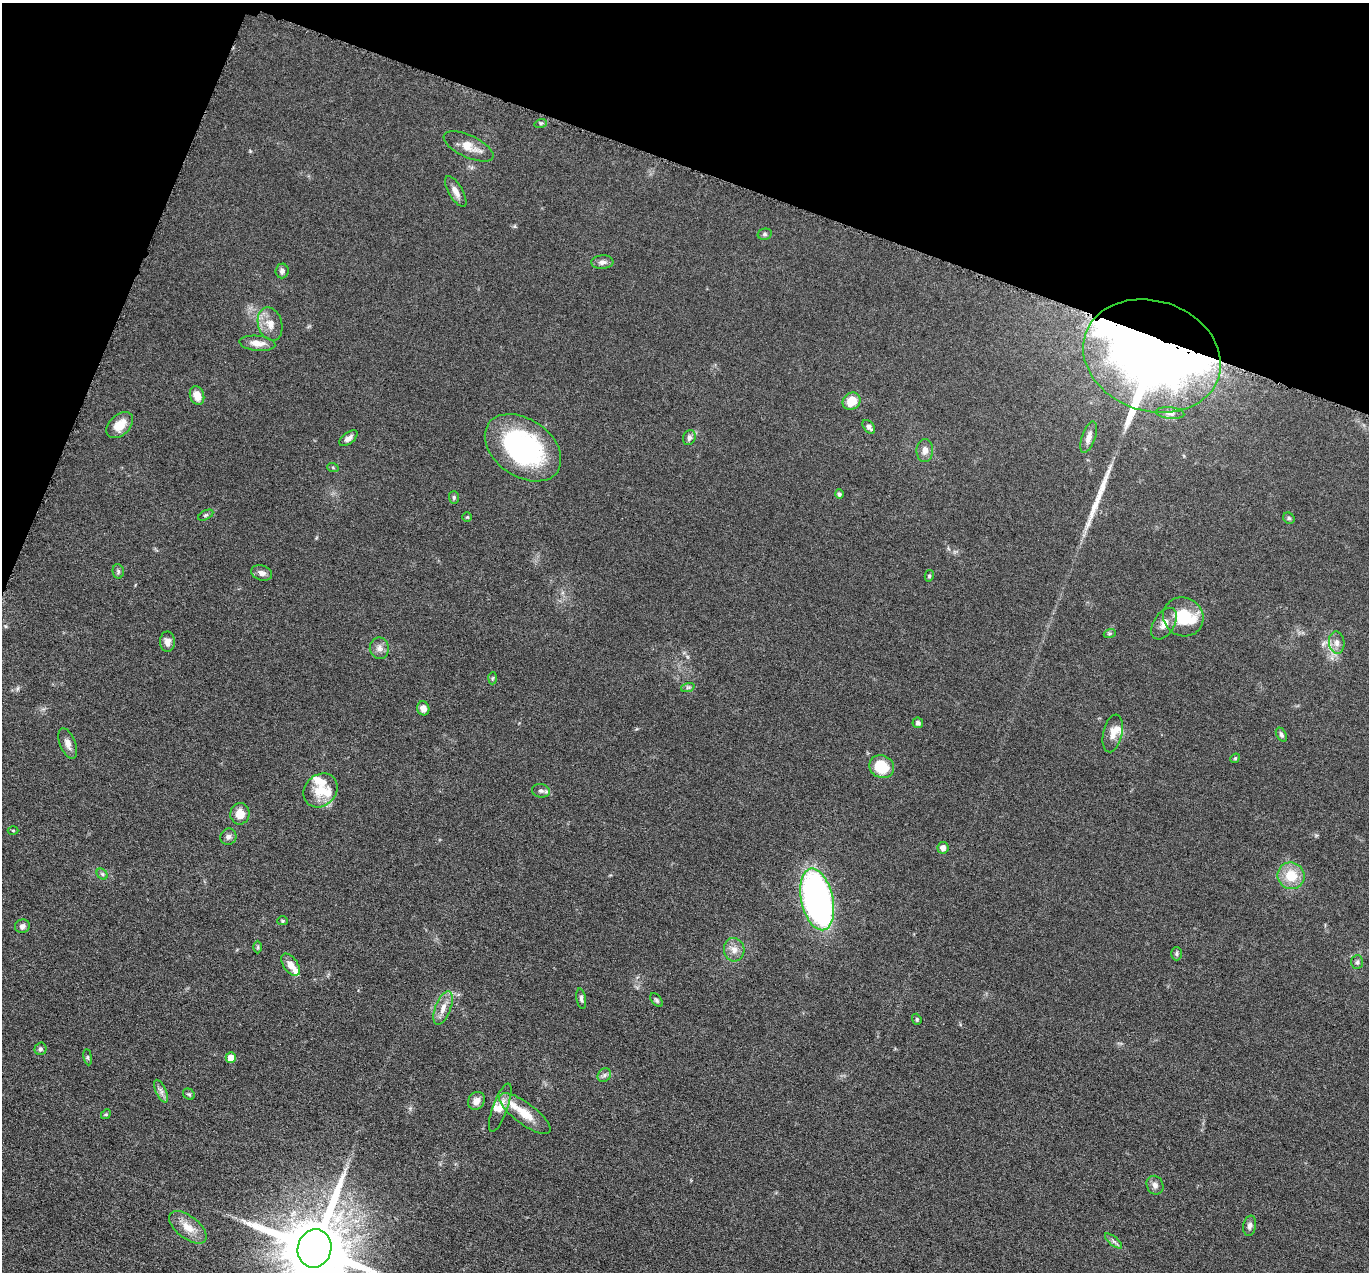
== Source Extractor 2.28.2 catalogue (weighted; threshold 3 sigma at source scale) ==
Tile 2 of 4 x 4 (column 2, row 1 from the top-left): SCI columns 1373-2739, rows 4084-5353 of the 5480 x 5495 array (HDU 1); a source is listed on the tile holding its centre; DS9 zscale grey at full resolution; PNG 1371 x 1274 px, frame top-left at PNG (2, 3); each listed source drawn as its Kron ellipse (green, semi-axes under 4 px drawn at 4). Shown black and unused: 18% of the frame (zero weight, under 4 of 8 exposures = <1% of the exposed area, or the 3 px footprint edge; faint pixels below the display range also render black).
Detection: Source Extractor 2.28.2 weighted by HDU 2 'WHT'; one run over the whole footprint, this tile lists its part. Background 0.0445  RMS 0.0037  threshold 0.0153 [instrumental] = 3 sigma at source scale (4.09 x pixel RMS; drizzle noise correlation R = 1.36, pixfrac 0.8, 0.05/0.05 arcsec/px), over >= 5 px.
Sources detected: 86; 1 inside a brighter object's white glare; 1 long thin detection or spike segment (spike, bleed or trail) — neither listed nor drawn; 6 inside a brighter listed object's ellipse — not listed separately; the other 78 listed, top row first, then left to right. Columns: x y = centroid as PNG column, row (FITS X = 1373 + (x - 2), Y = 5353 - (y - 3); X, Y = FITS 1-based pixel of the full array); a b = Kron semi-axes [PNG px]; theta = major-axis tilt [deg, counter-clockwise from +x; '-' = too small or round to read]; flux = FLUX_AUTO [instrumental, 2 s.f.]
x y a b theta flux
541 123 6 4 17 0.53
469 146 27 11 -25 4.8
456 191 17 7 -59 2.6
765 234 7 5 14 0.71
602 262 11 7 4 1.5
282 271 7 6 - 1.2
270 324 17 12 -74 4.2
257 343 18 7 -6 3.2
1152 356 70 55 -18 500
197 395 9 7 -71 3.7
851 401 9 8 - 6.1
1170 413 14 5 -5 1.4
120 425 16 10 43 5.2
869 427 8 5 -51 1.4
1089 437 16 6 71 2.2
348 438 10 5 38 1.7
689 438 8 6 68 1.3
523 448 42 28 -35 56
925 450 11 8 88 2.1
333 468 6 3 -20 0.38
839 494 4 4 - 0.73
454 497 6 5 - 0.58
206 515 8 4 27 0.67
467 517 5 4 - 0.34
1289 518 6 5 - 0.59
118 571 7 5 -78 0.69
262 573 11 7 -18 1.8
929 576 6 4 77 0.55
1183 617 20 19 - 12
1164 624 17 10 57 3.3
1110 633 6 4 19 0.55
167 642 10 7 -89 1.9
1337 643 11 8 -84 2.1
379 648 11 9 -87 2
492 678 6 4 87 0.48
688 687 7 4 18 0.64
423 708 7 6 - 2.1
918 723 5 5 - 0.98
1113 733 19 9 77 3.2
1281 735 7 5 -59 0.77
68 744 16 8 -68 2.2
1235 758 5 4 - 0.43
882 767 12 11 - 9.8
320 790 18 15 44 7.8
541 791 9 6 -11 1.1
240 814 11 9 80 4
13 830 5 3 - 0.33
228 837 8 8 - 1.2
943 848 6 5 - 1.9
102 874 6 4 -46 0.6
1291 876 14 13 - 8.1
817 899 31 16 -77 130
283 921 5 4 - 0.51
22 926 7 6 - 1.1
258 947 6 4 90 0.45
734 950 12 10 -77 2.6
1177 954 7 5 90 0.67
1357 962 7 5 87 0.73
291 965 12 7 -55 3.1
581 999 10 4 -80 0.91
656 1000 8 5 -52 0.7
443 1008 18 8 70 3.2
917 1019 6 4 -69 0.49
40 1049 6 6 - 0.89
88 1057 8 4 -82 0.52
231 1058 5 5 - 4.3
604 1075 7 6 - 1
161 1091 12 5 -65 1.5
189 1094 6 5 - 0.54
476 1101 9 8 - 2.5
500 1108 26 7 70 3.5
106 1114 5 4 - 0.39
525 1114 31 10 -37 7.4
1155 1185 9 8 - 1.6
1250 1226 10 6 79 1.3
188 1227 22 11 -38 5.2
1114 1241 11 3 -40 0.85
315 1248 19 17 76 4600
Overlapping masked pixels (flux is a lower limit): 1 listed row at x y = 1152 356
Isophote crosses this tile's border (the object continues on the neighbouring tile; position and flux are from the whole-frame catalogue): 1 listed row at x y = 315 1248